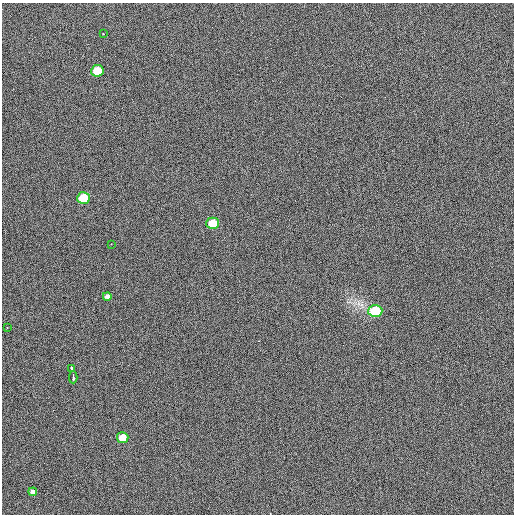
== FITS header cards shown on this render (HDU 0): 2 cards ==
NAXIS1  =                  512 / Axis length
NAXIS2  =                  512 / Axis length

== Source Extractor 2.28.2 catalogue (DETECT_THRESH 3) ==
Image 512 x 512 px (HDU 0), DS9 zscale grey, 1 PNG px = 1 image px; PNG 516 x 516 px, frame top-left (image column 1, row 512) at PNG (2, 3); each listed source drawn as its Kron ellipse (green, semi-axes under 4 px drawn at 4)
Background 408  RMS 1.8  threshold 5.27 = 3 sigma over >= 5 px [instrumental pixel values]
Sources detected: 12; all 12 listed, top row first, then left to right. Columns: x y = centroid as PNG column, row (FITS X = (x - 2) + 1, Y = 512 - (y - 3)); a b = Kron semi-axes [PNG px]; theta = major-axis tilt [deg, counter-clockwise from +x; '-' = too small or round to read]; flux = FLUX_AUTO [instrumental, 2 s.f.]
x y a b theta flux
103 34 2 2 - 75
97 71 6 6 - 2300
83 198 6 6 - 3700
213 223 6 6 - 2500
111 244 2 2 - 72
107 296 4 4 - 280
375 311 7 6 - 3700
7 327 2 2 - 62
71 368 4 2 - 170
73 377 6 2 -88 270
123 438 6 5 - 1400
33 492 4 4 - 280